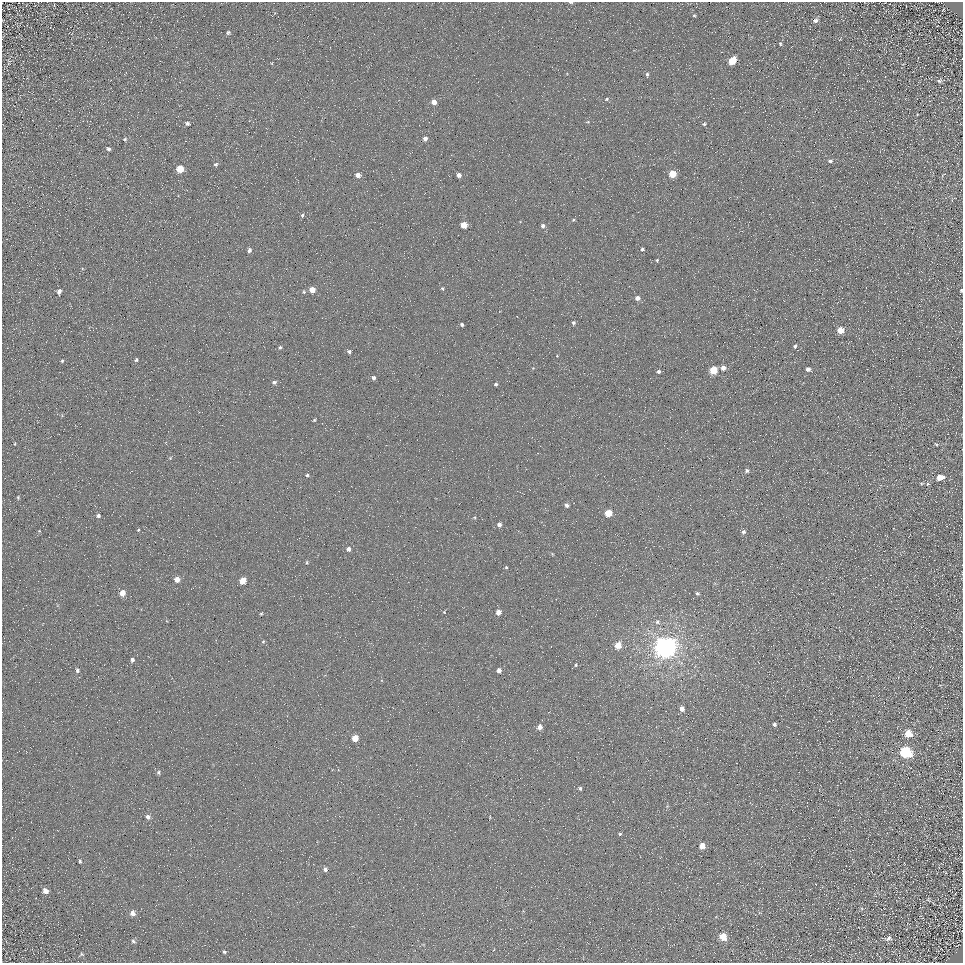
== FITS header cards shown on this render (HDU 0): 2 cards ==
NAXIS1  =                  961
NAXIS2  =                  961

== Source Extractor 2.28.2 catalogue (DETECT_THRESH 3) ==
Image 961 x 961 px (HDU 0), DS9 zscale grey, 1 PNG px = 1 image px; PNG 965 x 965 px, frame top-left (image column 1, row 961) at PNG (2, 2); no overlay
Background 4.71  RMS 8.5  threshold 25.6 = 3 sigma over >= 5 px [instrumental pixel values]
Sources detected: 110; all 110 listed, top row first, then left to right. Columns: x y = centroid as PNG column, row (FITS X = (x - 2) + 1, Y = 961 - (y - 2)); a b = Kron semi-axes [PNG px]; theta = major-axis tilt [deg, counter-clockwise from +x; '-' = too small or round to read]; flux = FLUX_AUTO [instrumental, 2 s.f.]
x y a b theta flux
571 3 4 2 - 1100
694 15 4 3 - 600
815 20 6 5 - 2000
228 33 5 5 - 920
780 44 4 3 - 720
732 61 6 5 - 15000
647 74 5 4 - 1200
939 81 7 5 5 1200
607 99 6 4 29 930
434 102 4 4 - 5000
588 122 5 3 - 510
187 123 6 4 -11 1500
704 124 4 4 - 910
425 138 4 4 - 2900
125 139 6 5 - 950
108 149 5 4 - 1200
830 161 6 5 - 1200
216 164 6 5 - 1100
180 169 5 5 - 12000
672 174 5 4 - 16000
358 175 4 4 - 4400
459 175 4 4 - 2800
302 215 6 4 -82 990
573 220 4 4 - 740
464 225 5 4 - 11000
543 226 5 4 - 2000
642 249 4 4 - 1100
249 250 5 4 - 1800
657 260 4 3 - 800
443 288 5 4 - 780
312 290 4 4 - 7500
961 290 4 3 - 750
59 291 5 4 - 2400
304 292 5 5 - 880
637 298 5 4 - 3200
573 322 4 4 - 1200
462 324 4 3 - 1400
840 330 5 4 - 12000
795 346 4 3 - 1300
280 347 5 4 - 1100
349 351 5 4 - 1400
557 356 4 3 - 360
136 360 4 4 - 1000
62 361 3 3 - 780
533 368 4 4 - 460
723 368 5 5 - 3500
808 369 4 4 - 2200
713 370 5 5 - 22000
659 371 4 4 - 1500
373 378 5 4 - 1800
274 382 5 4 - 1600
496 384 4 3 - 1100
314 420 4 3 - 620
15 444 4 2 - 460
936 444 5 4 - 600
170 458 5 4 - 530
747 471 5 4 - 1700
307 475 5 4 - 920
940 477 6 5 - 7700
921 483 6 3 0 650
928 484 5 5 - 870
18 497 4 3 - 600
567 505 4 4 - 2100
608 513 5 5 - 18000
98 515 4 4 - 1500
474 517 5 4 - 690
499 525 5 5 - 2800
138 530 4 3 - 610
39 531 4 4 - 380
743 532 4 4 - 1700
348 549 5 5 - 2500
552 554 6 3 -46 610
307 562 5 4 - 830
506 567 4 4 - 740
177 579 4 4 - 5400
243 580 5 4 - 14000
122 593 5 4 - 6700
697 593 4 3 - 1300
444 612 5 4 - 600
498 612 4 4 - 5800
261 614 5 4 - 630
657 622 6 6 - 1500
263 641 5 4 - 800
618 645 5 4 - 11000
665 647 7 7 - 800000
132 660 5 5 - 1400
576 665 5 4 - 680
77 670 6 5 - 1300
499 670 4 4 - 3600
682 709 4 4 - 3800
774 724 4 3 - 1300
540 727 4 4 - 4700
908 734 6 6 - 8800
355 738 5 4 - 12000
905 752 7 6 - 74000
159 772 5 5 - 1200
580 788 4 3 - 1100
148 817 6 5 - 2200
620 834 4 3 - 720
702 846 5 5 - 7400
80 861 5 3 - 790
325 869 4 4 - 2100
45 891 6 5 - 2700
928 899 7 5 -81 720
132 913 7 6 - 3300
723 937 6 5 - 12000
888 938 9 6 27 1900
133 941 7 5 -53 1200
224 952 5 4 - 970
82 954 6 5 - 880
At the frame edge (FLAGS 8, measured only in part): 2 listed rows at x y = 571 3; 961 290